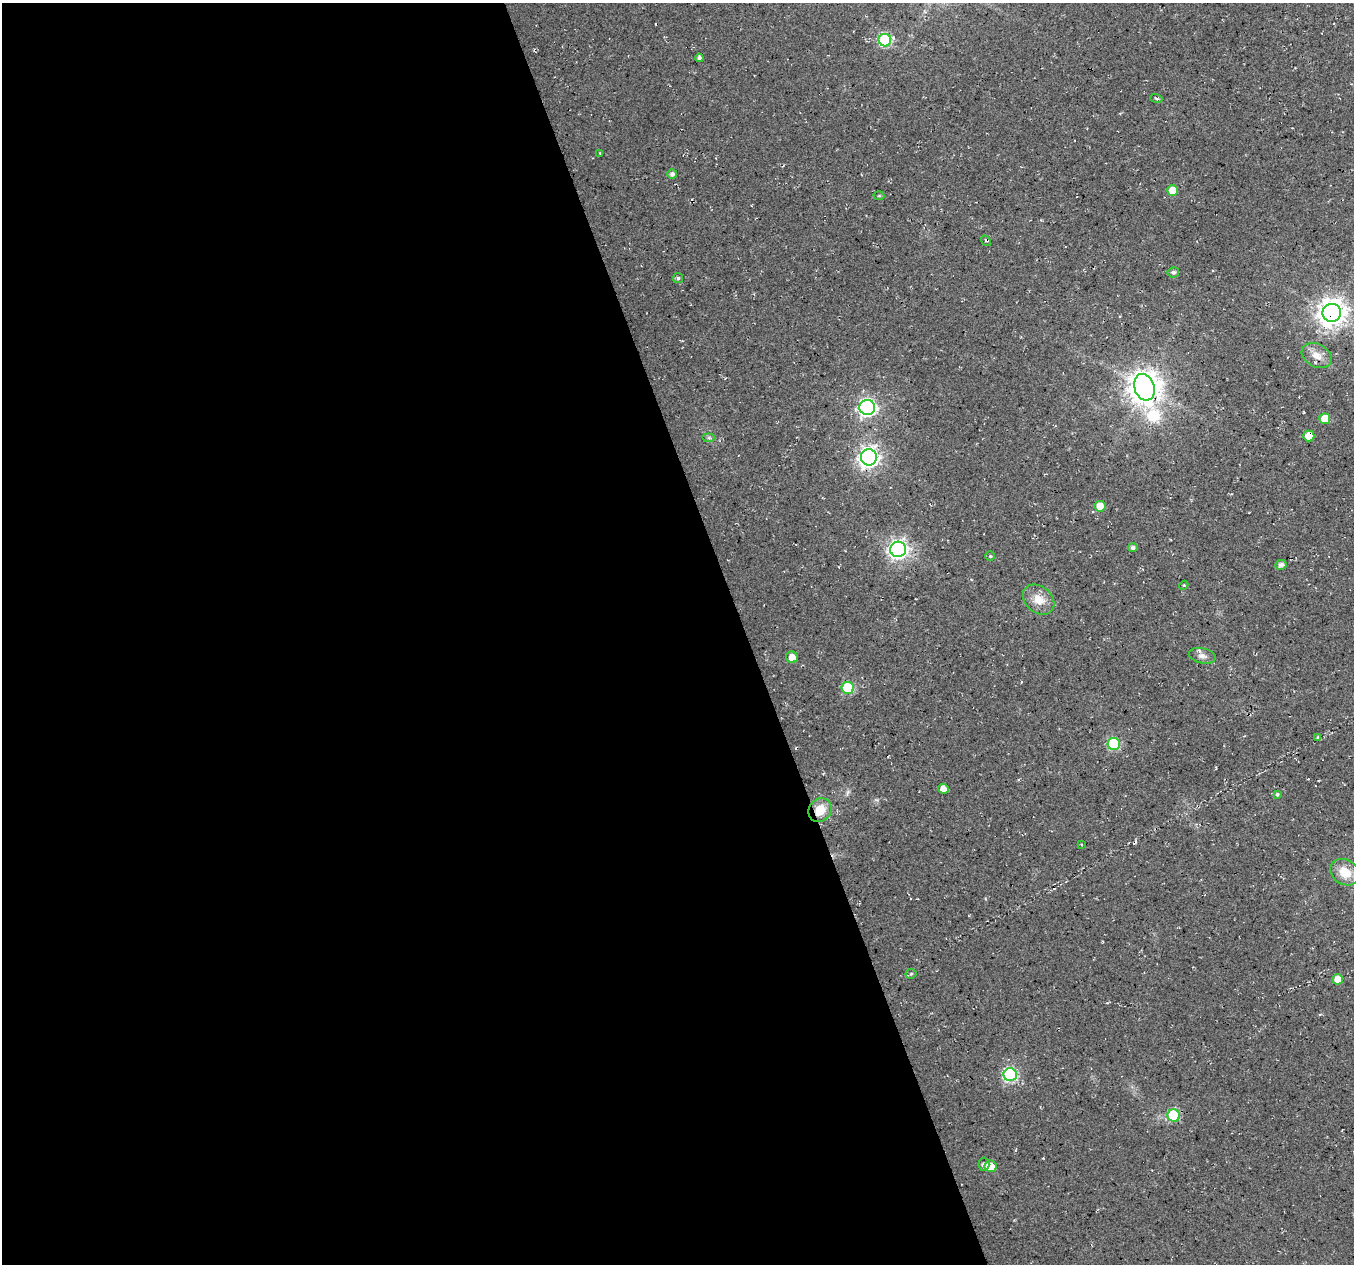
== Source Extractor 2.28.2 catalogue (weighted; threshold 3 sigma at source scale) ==
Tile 9 of 4 x 4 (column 1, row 3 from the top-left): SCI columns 3-1354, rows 1381-2642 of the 5408 x 5234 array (HDU 1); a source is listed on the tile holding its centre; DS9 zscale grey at full resolution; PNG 1356 x 1266 px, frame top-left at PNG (2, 3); each listed source drawn as its Kron ellipse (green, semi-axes under 4 px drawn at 4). Shown black and unused: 55% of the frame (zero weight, under 3 of 4 exposures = <1% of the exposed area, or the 3 px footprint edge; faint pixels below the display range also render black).
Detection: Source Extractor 2.28.2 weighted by HDU 2 'WHT'; one run over the whole footprint, this tile lists its part. Background 0.0181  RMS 0.0054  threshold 0.0244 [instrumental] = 3 sigma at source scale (4.5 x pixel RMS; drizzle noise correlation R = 1.50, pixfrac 1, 0.0396/0.0396 arcsec/px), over >= 5 px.
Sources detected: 42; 1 cosmic-ray / hot-pixel residue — neither listed nor drawn; the other 41 listed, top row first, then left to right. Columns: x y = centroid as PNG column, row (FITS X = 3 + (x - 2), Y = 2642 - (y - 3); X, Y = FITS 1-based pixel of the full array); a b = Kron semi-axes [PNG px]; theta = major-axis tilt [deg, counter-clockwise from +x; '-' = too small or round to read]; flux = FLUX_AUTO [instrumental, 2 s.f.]
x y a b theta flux
885 40 6 6 - 52
699 58 4 4 - 1.7
1156 98 6 3 -19 1
600 153 4 2 - 0.37
672 174 5 5 - 1.8
1172 190 5 5 - 6.7
879 196 5 3 - 0.51
986 241 6 3 -53 0.76
1173 272 6 5 - 1.4
678 278 5 5 - 0.91
1332 313 9 9 - 610
1317 355 16 11 -28 5.5
1144 387 13 10 -73 900
867 407 8 7 - 180
1325 419 5 5 - 9.1
1309 436 5 5 - 9
709 438 6 4 0 1
869 457 8 8 - 280
1100 506 5 5 - 7.2
1133 548 5 4 - 1.6
898 549 8 7 - 220
990 556 4 4 - 0.7
1281 565 5 5 - 2.4
1184 585 5 3 - 0.48
1039 600 17 13 -40 7.8
1202 656 13 7 -12 2.9
792 657 6 5 - 5.2
848 688 6 6 - 32
1317 737 4 3 - 0.71
1114 744 6 6 - 44
943 789 5 5 - 4.3
1277 794 4 4 - 0.86
820 810 12 11 - 9.6
1081 844 3 2 - 0.4
1345 872 15 12 -31 9.7
911 974 5 5 - 0.93
1337 979 5 5 - 4.9
1010 1075 7 6 - 74
1174 1115 6 6 - 33
984 1164 6 5 - 1.7
990 1166 6 5 - 11
Overlapping masked pixels (flux is a lower limit): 4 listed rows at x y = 1332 313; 1325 419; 1309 436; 820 810